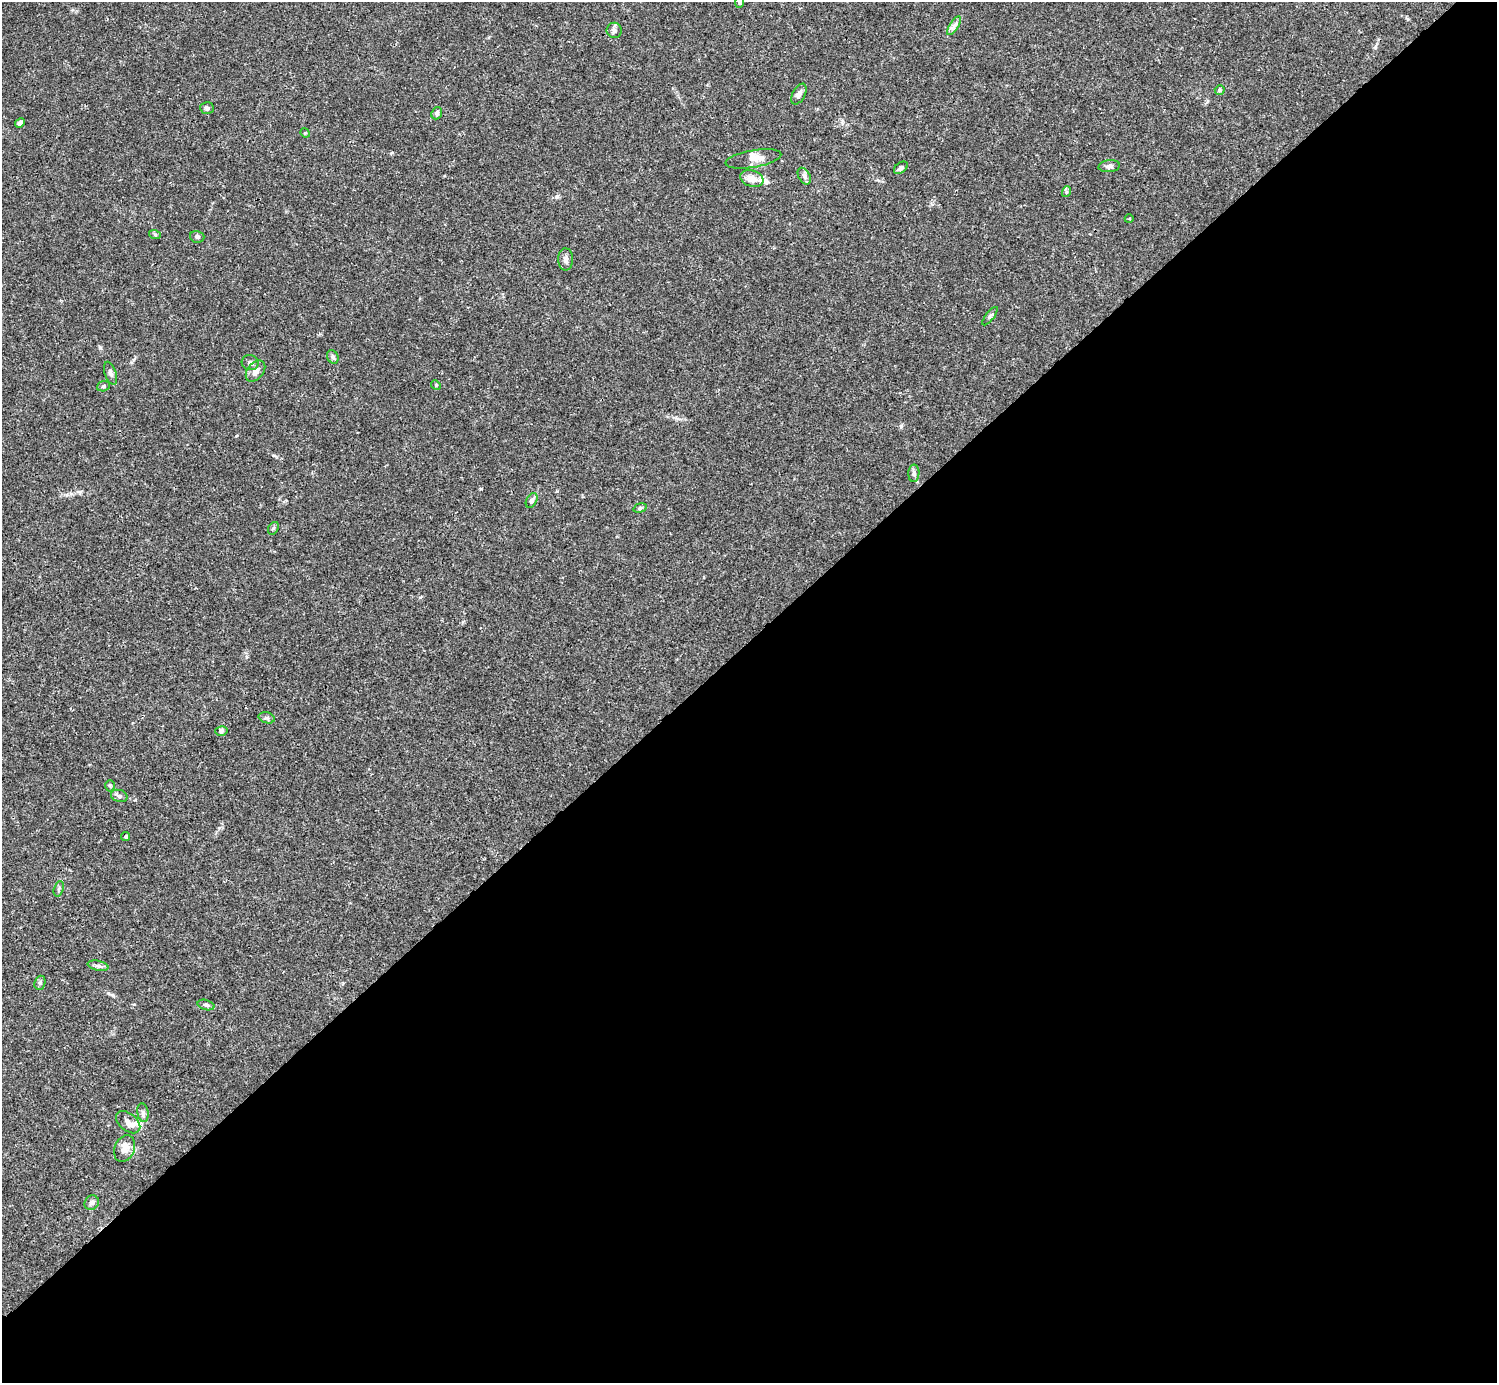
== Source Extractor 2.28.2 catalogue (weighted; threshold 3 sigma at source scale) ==
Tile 12 of 4 x 4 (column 4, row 3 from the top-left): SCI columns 4485-5979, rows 1539-2919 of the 5982 x 5981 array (HDU 1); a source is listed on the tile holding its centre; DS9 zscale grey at full resolution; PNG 1499 x 1385 px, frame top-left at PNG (2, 2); each listed source drawn as its Kron ellipse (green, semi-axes under 4 px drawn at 4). Shown black and unused: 54% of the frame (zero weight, under 3 of 4 exposures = <1% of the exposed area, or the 3 px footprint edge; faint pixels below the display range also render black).
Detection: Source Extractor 2.28.2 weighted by HDU 2 'WHT'; one run over the whole footprint, this tile lists its part. Background 0.0165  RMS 0.0022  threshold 0.00972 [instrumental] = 3 sigma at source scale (4.5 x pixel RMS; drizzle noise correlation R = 1.50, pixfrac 1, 0.05/0.05 arcsec/px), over >= 5 px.
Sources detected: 45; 2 inside a brighter listed object's ellipse — not listed separately; the other 43 listed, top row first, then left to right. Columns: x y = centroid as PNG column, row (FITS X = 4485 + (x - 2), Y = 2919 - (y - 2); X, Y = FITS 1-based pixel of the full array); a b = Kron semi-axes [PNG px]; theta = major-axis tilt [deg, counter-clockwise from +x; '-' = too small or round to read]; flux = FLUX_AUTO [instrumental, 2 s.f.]
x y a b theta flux
740 2 6 4 83 0.39
954 26 11 4 57 0.71
614 30 8 7 - 0.66
1220 90 5 4 - 0.29
799 94 11 6 62 0.83
207 108 7 5 -3 0.41
437 113 6 5 - 0.47
20 123 5 4 - 0.61
305 133 5 4 - 0.24
753 159 28 8 10 2
1109 166 11 6 7 0.76
901 168 8 5 40 0.63
804 176 9 5 -60 0.63
752 179 12 8 -19 1.7
1066 192 5 3 - 0.23
1129 219 4 3 - 0.2
155 235 6 4 -19 0.3
197 237 7 6 - 0.54
566 259 11 7 89 0.86
990 316 11 4 52 0.4
333 357 7 5 -64 0.57
250 363 8 7 - 0.64
255 371 12 8 50 1.3
110 373 12 5 -70 0.69
436 385 5 4 - 0.24
103 386 6 5 - 0.34
914 473 9 5 88 0.58
532 500 8 5 62 0.59
640 508 7 4 16 0.42
273 528 7 5 60 0.34
267 718 8 5 -16 0.49
221 731 6 5 - 0.42
110 786 5 5 - 0.31
119 796 8 6 -17 0.58
126 836 5 4 - 0.28
59 889 8 4 72 0.4
98 966 10 5 -11 0.64
40 983 7 5 70 0.41
206 1005 8 5 -15 0.46
143 1113 9 5 -81 0.65
128 1122 14 8 -39 1.5
124 1149 14 10 68 1.7
92 1203 8 6 46 0.67
Isophote crosses this tile's border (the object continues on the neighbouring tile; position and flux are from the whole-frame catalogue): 1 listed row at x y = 740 2
Unlisted compact peaks at least as high as the median listed source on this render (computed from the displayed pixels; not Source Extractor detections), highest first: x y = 100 348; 901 426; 420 597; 481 489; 557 196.